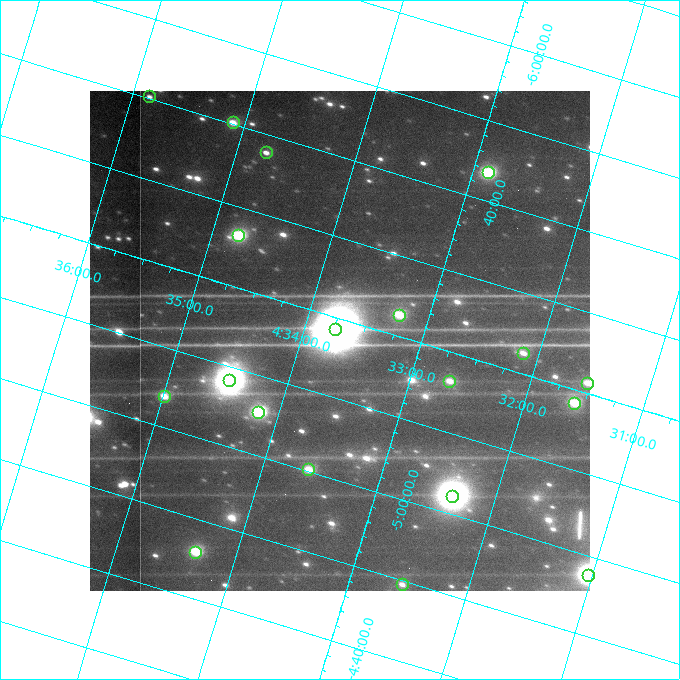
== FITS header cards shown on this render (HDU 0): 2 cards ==
NAXIS1  =                  500
NAXIS2  =                  500

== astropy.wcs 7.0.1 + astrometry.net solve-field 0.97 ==
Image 500 x 500 px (HDU 0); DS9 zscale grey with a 90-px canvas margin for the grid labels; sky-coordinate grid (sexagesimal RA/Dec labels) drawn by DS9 from the SOLVED WCS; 19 Tycho-2 reference stars matched to detected sources circled (green)
Header WCS: none
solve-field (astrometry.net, Tycho-2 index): SOLVED blind (the file carries no WCS)
Solved WCS: RA---TAN-SIP/DEC--TAN-SIP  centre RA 04:33:41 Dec -05:17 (68.42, -5.29 deg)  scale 7.73 arcsec/px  FOV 64.4' x 64.4'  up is +163 deg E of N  parity flipped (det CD > 0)
(file carries no celestial WCS; the grid is the blind solution)
Tycho-2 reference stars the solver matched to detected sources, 19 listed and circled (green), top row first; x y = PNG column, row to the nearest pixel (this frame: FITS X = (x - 90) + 1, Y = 500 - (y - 91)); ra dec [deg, ICRS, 3 dp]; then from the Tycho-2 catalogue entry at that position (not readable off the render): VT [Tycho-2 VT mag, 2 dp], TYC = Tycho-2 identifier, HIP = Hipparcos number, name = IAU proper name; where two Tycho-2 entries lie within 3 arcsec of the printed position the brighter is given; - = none
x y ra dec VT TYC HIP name
149 96 68.964 -5.671 11.31 4746-1258-1 - -
233 122 68.776 -5.670 10.43 4746-493-1 - -
266 152 68.689 -5.628 11.13 4746-469-1 - -
488 172 68.218 -5.725 9.26 4746-535-1 - -
238 235 68.694 -5.441 9.35 4742-579-1 21343 -
399 315 68.312 -5.378 10.48 4742-396-1 - -
335 329 68.435 -5.310 6.78 4742-1317-1 21264 -
523 353 68.032 -5.376 10.97 4742-516-1 - -
229 380 68.622 -5.138 8.12 4742-375-1 - -
449 381 68.167 -5.273 11.03 4742-274-1 - -
587 383 67.882 -5.354 10.79 4742-462-1 - -
164 396 68.746 -5.064 10.47 4742-37-1 - -
574 403 67.896 -5.305 10.07 4742-302-1 - -
258 412 68.542 -5.091 9.27 4742-447-1 - -
308 469 68.403 -5.004 10.33 4742-2-1 - -
452 496 68.089 -5.039 7.68 4742-593-1 21172 -
195 552 68.585 -4.765 9.67 4742-321-1 - -
588 575 67.759 -4.961 7.95 4742-492-1 21076 -
402 584 68.139 -4.826 11.28 4742-736-1 - -